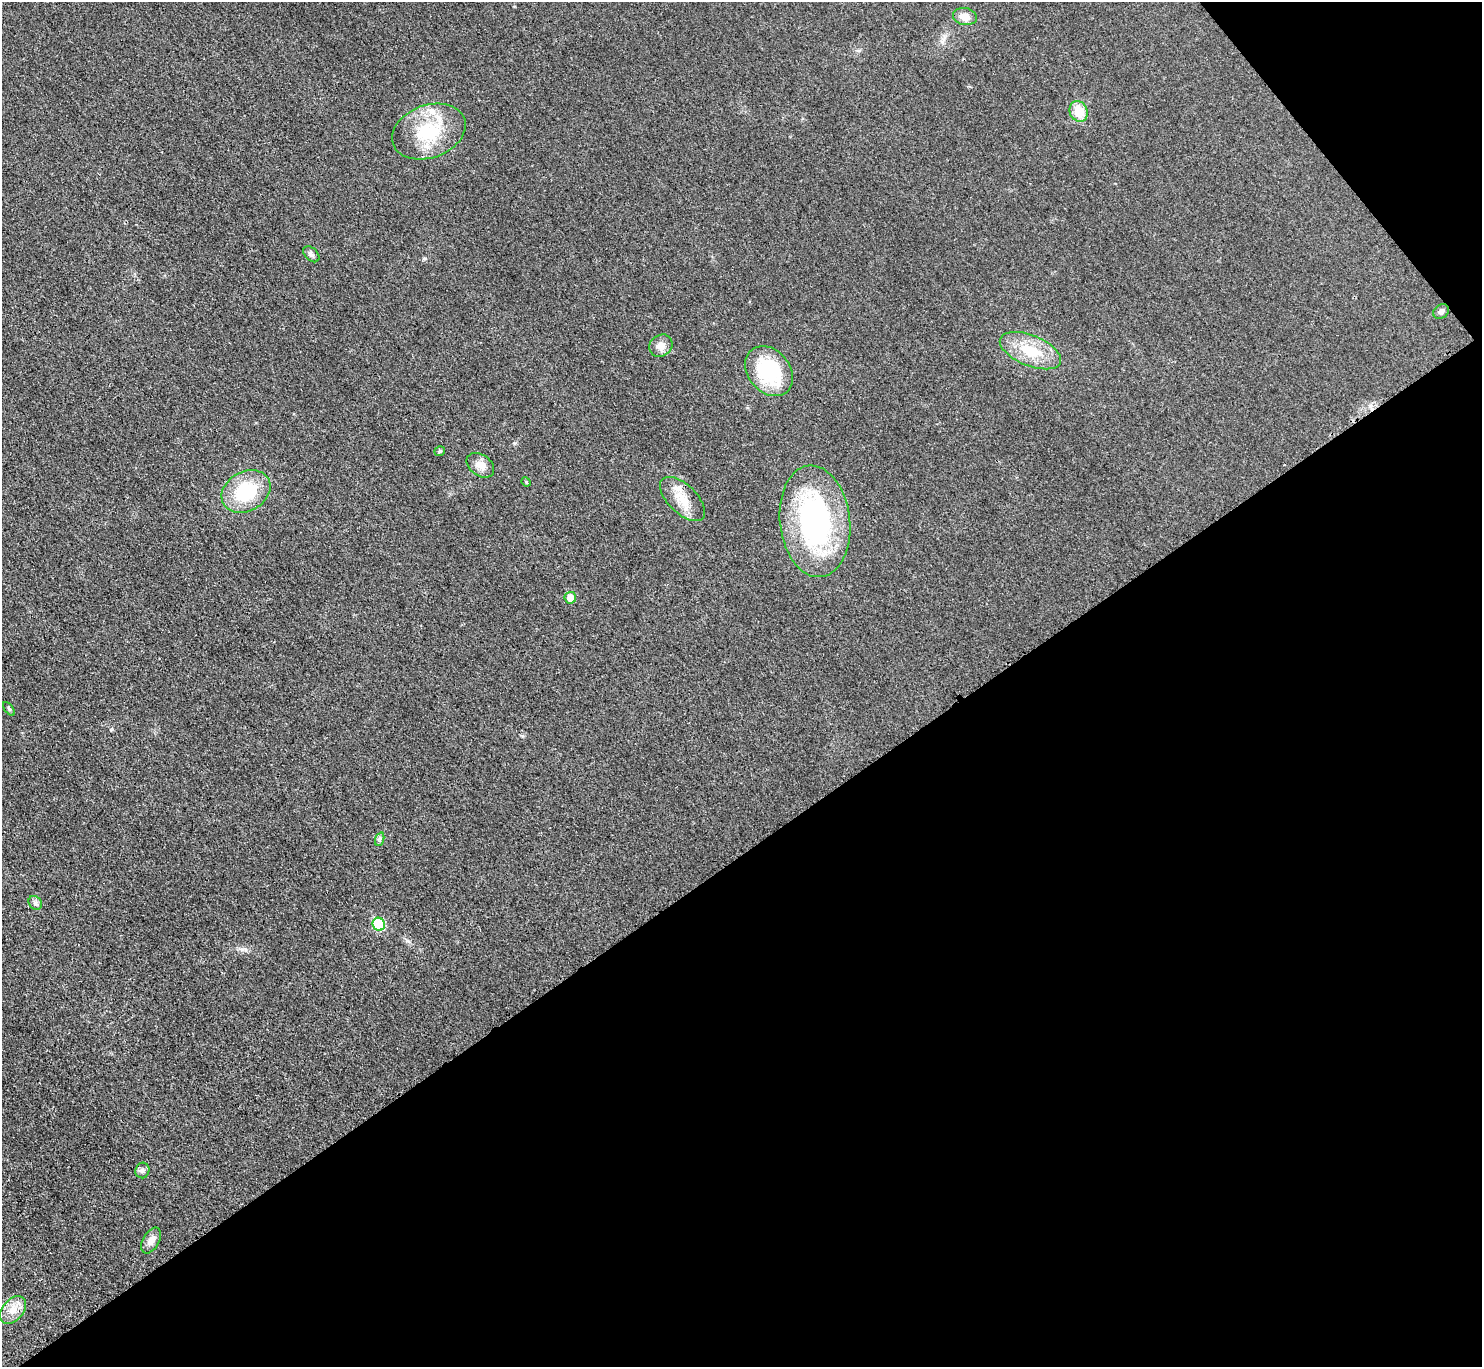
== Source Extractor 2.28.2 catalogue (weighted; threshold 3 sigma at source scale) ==
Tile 12 of 4 x 4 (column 4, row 3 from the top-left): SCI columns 4447-5926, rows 1533-2897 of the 5943 x 5938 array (HDU 1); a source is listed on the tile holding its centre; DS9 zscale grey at full resolution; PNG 1484 x 1369 px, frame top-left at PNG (2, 2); each listed source drawn as its Kron ellipse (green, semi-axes under 4 px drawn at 4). Shown black and unused: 40% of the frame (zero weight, under 3 of 4 exposures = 1% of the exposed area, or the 3 px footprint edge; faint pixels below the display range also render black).
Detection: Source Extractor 2.28.2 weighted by HDU 2 'WHT'; one run over the whole footprint, this tile lists its part. Background 0.0435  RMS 0.0066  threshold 0.0298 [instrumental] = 3 sigma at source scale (4.5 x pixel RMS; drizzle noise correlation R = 1.50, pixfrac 1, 0.05/0.05 arcsec/px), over >= 5 px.
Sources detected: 24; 2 inside a brighter listed object's ellipse — not listed separately; the other 22 listed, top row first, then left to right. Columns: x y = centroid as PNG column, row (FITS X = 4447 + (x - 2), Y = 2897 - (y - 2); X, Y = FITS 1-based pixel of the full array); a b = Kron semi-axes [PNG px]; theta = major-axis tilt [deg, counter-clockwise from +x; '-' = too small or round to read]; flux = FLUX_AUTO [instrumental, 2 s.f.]
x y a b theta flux
965 16 12 8 -11 6.2
1079 111 11 8 -65 13
429 132 38 26 20 38
311 254 9 6 -44 2
1441 311 8 6 40 2.1
661 346 12 10 37 4.7
1030 351 32 15 -22 23
769 371 27 21 -50 46
440 451 6 4 34 1.2
480 465 15 10 -36 6.6
526 482 5 4 - 0.69
246 491 26 19 29 37
682 499 28 14 -44 13
815 521 56 35 -83 130
570 598 6 6 - 7.7
9 709 8 4 -54 1.1
380 839 7 4 71 1.3
35 903 7 6 - 1.8
379 924 7 6 - 35
142 1170 8 7 - 1.9
151 1241 14 8 60 4.8
13 1310 16 10 48 8
Unlisted compact peaks at least as high as the median listed source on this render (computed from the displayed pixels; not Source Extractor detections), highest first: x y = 514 443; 425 258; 242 949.